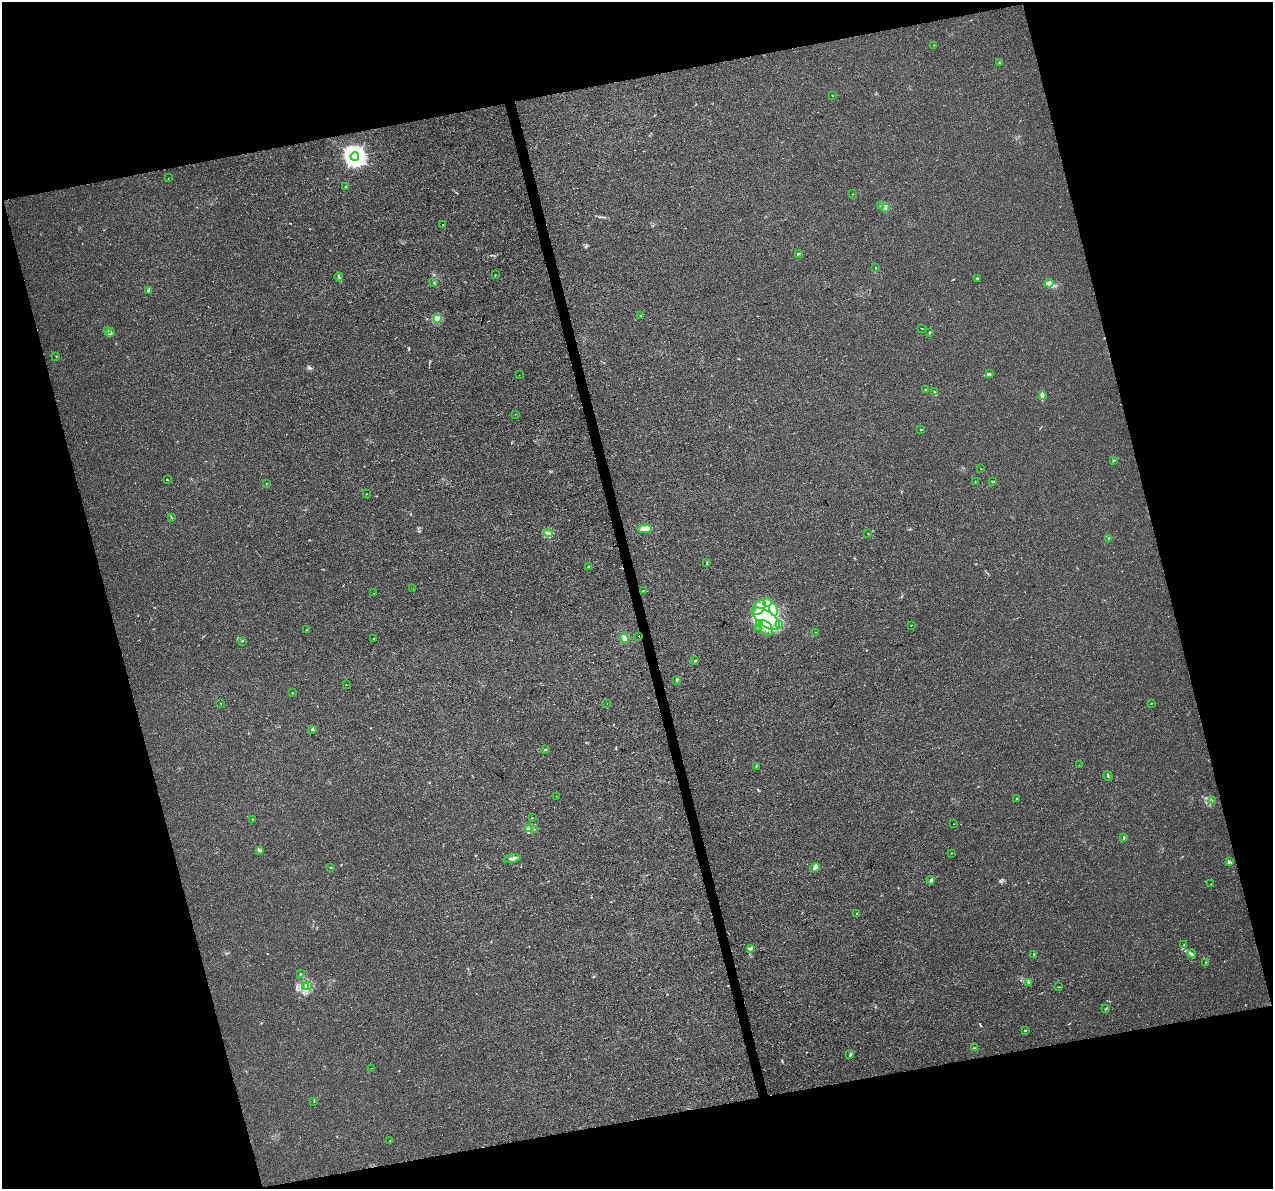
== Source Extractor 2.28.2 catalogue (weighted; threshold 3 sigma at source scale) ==
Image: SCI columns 2-5085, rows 90-4834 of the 5085 x 4877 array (HDU 1 of 3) = the unmasked area's bounding box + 8 px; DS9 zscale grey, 4 x 4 block average (1 PNG px = mean of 4 x 4 image px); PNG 1275 x 1191 px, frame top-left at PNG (2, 2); each listed source drawn as its Kron ellipse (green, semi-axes under 4 px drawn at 4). Shown black and unused: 31% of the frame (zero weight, under 3 of 4 exposures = <1% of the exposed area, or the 3 px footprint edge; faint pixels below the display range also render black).
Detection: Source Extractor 2.28.2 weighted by HDU 2 'WHT'. Background 0.00463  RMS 0.0025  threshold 0.0112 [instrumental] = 3 sigma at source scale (4.5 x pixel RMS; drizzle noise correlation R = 1.50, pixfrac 1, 0.0396/0.0396 arcsec/px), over >= 5 px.
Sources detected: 144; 10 inside a brighter object's white glare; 2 cosmic-ray / hot-pixel residue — neither listed nor drawn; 4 coinciding with a brighter row at this scale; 17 inside a brighter listed object's ellipse — not listed separately; the other 111 listed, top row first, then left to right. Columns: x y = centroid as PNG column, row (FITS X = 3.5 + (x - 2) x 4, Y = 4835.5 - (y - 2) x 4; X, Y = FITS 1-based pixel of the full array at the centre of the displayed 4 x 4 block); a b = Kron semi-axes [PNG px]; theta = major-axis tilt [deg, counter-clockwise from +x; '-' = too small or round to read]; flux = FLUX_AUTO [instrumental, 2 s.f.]
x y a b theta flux
934 45 2 2 - 0.3
1000 63 3 2 - 1.2
832 95 2 2 - 0.55
355 156 4 4 - 1100
168 178 2 2 - 0.44
346 187 2 2 - 0.72
853 194 2 2 - 0.35
881 206 3 2 - 1.1
885 208 3 2 - 0.95
443 225 2 2 - 2
798 253 2 2 - 1.3
875 268 2 2 - 0.53
495 275 2 2 - 0.67
339 277 4 2 - 2.2
977 278 2 2 - 1.7
434 282 2 2 - 0.68
1049 283 4 3 - 10
149 291 4 2 - 2.1
640 316 3 2 - 1.3
437 319 2 2 - 1.3
922 328 2 2 - 0.5
108 330 2 2 - 0.78
929 332 3 2 - 1.5
111 333 2 2 - 1.5
56 356 2 2 - 0.57
989 373 2 2 - 1.2
519 375 2 2 - 0.26
925 390 2 2 - 3.2
935 392 3 2 - 1.9
1042 395 4 3 - 4.8
515 414 2 2 - 0.51
921 430 2 2 - 1.6
1113 461 4 2 - 1.4
981 469 2 2 - 0.34
167 480 2 2 - 0.84
993 481 3 2 - 2.3
975 482 2 2 - 0.33
266 483 2 2 - 0.35
366 494 2 2 - 1.4
172 518 2 2 - 0.45
645 529 7 4 1 14
549 533 4 2 - 3.4
868 534 2 2 - 0.3
1109 538 2 2 - 0.58
707 562 3 2 - 1.5
589 567 2 2 - 6.9
413 589 2 2 - 0.19
643 591 2 2 - 0.47
374 593 2 2 - 0.64
767 603 4 3 - 5.8
759 608 8 5 50 12
773 609 6 3 -70 6.9
766 619 16 7 -35 44
760 624 4 3 - 3.4
780 624 4 3 - 5.2
911 625 2 2 - 0.61
759 628 2 2 - 0.69
766 628 8 5 -54 12
306 630 2 2 - 0.55
816 632 2 2 - 0.32
639 636 2 2 - 1.2
625 638 5 3 - 7.2
374 639 2 2 - 1.1
242 641 2 2 - 0.61
695 661 2 2 - 0.73
677 680 3 2 - 1.9
346 684 2 2 - 0.89
292 693 2 2 - 0.68
1151 703 2 2 - 0.7
221 704 2 2 - 0.33
607 704 2 2 - 0.32
312 729 2 2 - 8
546 749 3 2 - 1.1
1079 765 2 2 - 0.3
756 766 2 2 - 0.64
1108 776 5 2 - 1.7
556 796 2 2 - 0.25
1017 798 2 2 - 1.6
1212 800 2 2 - 0.37
532 818 2 2 - 0.65
252 819 2 2 - 0.34
953 824 2 2 - 0.29
529 829 3 2 - 1
535 829 2 2 - 0.28
1124 838 3 2 - 1.8
259 850 4 2 - 3.3
951 853 2 2 - 0.46
512 859 8 3 10 4.7
1229 861 3 3 - 2.3
330 867 2 2 - 1
815 867 5 3 - 7.6
931 880 4 2 - 2.9
1211 884 2 2 - 0.3
857 914 3 2 - 0.96
1184 945 2 2 - 0.76
751 949 2 2 - 1.8
1034 954 4 2 - 1.2
1192 954 4 2 - 2.5
1206 962 2 2 - 0.32
300 973 2 2 - 0.53
1028 982 2 2 - 0.81
305 986 2 2 - 2.6
308 986 3 2 - 1.8
1059 987 2 2 - 0.63
1106 1008 2 2 - 0.86
1025 1030 2 2 - 1.2
975 1048 3 2 - 1.3
850 1055 4 2 - 1.5
371 1068 2 2 - 0.34
314 1101 2 2 - 0.59
390 1141 3 2 - 0.83
Diffuse or blended objects may show on this block-average render without a row.